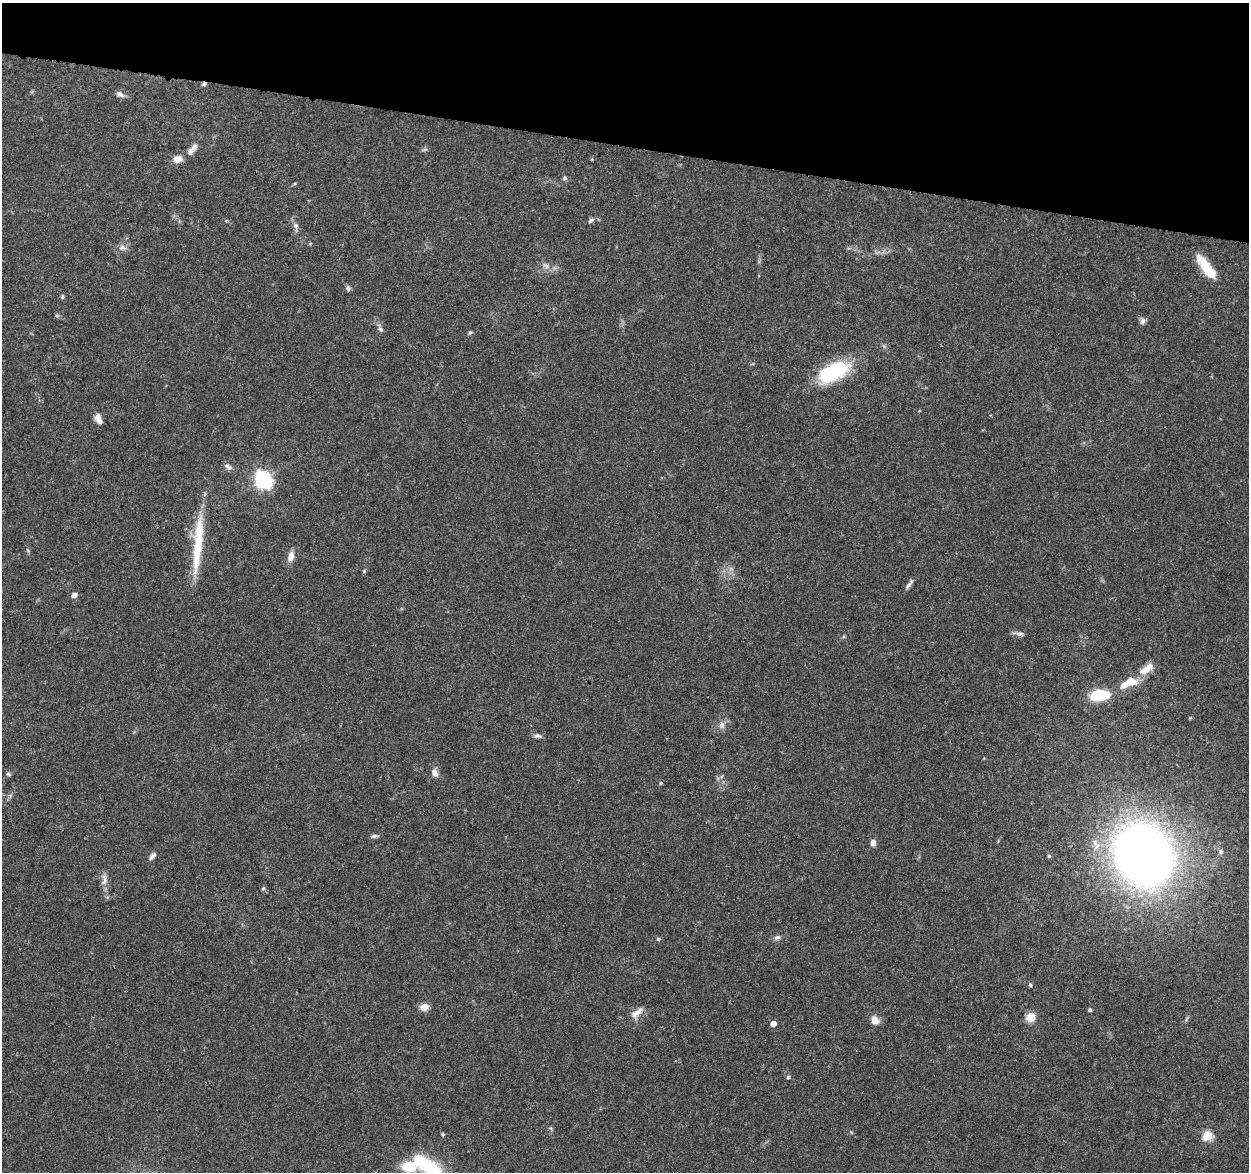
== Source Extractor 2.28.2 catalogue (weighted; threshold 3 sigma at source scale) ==
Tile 2 of 4 x 4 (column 2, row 1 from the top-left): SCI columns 1265-2511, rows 3753-4922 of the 5014 x 5210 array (HDU 1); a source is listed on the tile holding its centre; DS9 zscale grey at full resolution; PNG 1251 x 1174 px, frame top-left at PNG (2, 3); no overlay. Shown black and unused: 12% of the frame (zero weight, under 3 of 4 exposures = <1% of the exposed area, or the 3 px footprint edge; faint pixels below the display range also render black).
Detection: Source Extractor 2.28.2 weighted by HDU 2 'WHT'; one run over the whole footprint, this tile lists its part. Background 0.0369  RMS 0.0034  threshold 0.0152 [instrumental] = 3 sigma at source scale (4.5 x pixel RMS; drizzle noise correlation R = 1.50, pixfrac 1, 0.0396/0.0396 arcsec/px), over >= 5 px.
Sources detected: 67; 1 too faint to see at this stretch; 1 inside a brighter object's white glare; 1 cosmic-ray / hot-pixel residue — not listed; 6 inside a brighter listed object's ellipse — not listed separately; the other 58 listed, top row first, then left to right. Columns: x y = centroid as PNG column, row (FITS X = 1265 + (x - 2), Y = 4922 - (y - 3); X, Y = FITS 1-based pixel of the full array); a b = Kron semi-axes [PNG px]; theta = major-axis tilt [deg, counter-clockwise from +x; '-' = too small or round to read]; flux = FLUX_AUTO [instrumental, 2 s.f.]
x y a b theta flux
120 94 11 7 -26 1.5
424 149 8 5 19 0.64
191 151 11 9 41 1.8
177 159 11 7 18 3.4
565 178 6 5 - 0.81
591 220 9 5 40 0.92
296 226 7 7 - 1
310 243 5 3 - 0.36
122 248 11 8 -12 1.7
546 265 11 7 -28 1.7
1206 267 32 10 -54 9.7
348 288 8 6 -67 0.9
62 297 5 5 - 0.54
1143 321 9 7 82 1.2
380 329 8 6 -62 1
470 332 6 5 - 0.6
833 372 39 19 28 24
919 411 4 3 - 0.24
99 421 11 9 -72 1.6
228 466 13 6 -29 1.4
263 480 7 7 - 120
291 556 14 8 76 2.8
196 557 53 12 85 12
731 569 7 6 - 1.1
364 571 5 5 - 0.41
909 584 17 4 54 1.3
74 595 5 5 - 2
1019 634 16 5 -8 1.3
1129 683 29 12 24 7.1
1098 695 20 12 16 10
722 725 11 8 81 1.7
537 736 11 5 -4 1
435 773 11 8 -60 2
8 774 6 5 - 0.58
661 783 5 4 - 0.48
10 796 8 5 46 0.73
374 836 10 5 2 0.96
873 843 7 5 -84 1.9
1221 852 7 6 - 0.92
1143 855 48 40 -58 320
152 856 11 6 48 1.3
1049 856 5 4 - 0.47
104 880 18 8 88 2.4
263 888 6 5 - 0.53
777 937 9 7 14 1.1
658 939 6 5 - 0.55
1030 985 5 4 - 0.56
424 1007 10 8 7 2.7
1090 1010 4 4 - 0.78
637 1013 20 10 46 3.1
1031 1017 9 8 - 5.4
875 1020 11 9 -56 2.7
773 1023 5 4 - 2.9
788 1077 5 5 - 0.66
851 1132 6 3 -19 0.33
443 1134 5 4 - 0.41
1207 1136 5 5 - 21
426 1165 47 18 -35 20
Overlapping masked pixels (flux is a lower limit): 1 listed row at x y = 1143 855
Isophote crosses this tile's border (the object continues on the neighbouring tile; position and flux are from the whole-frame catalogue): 1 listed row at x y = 426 1165